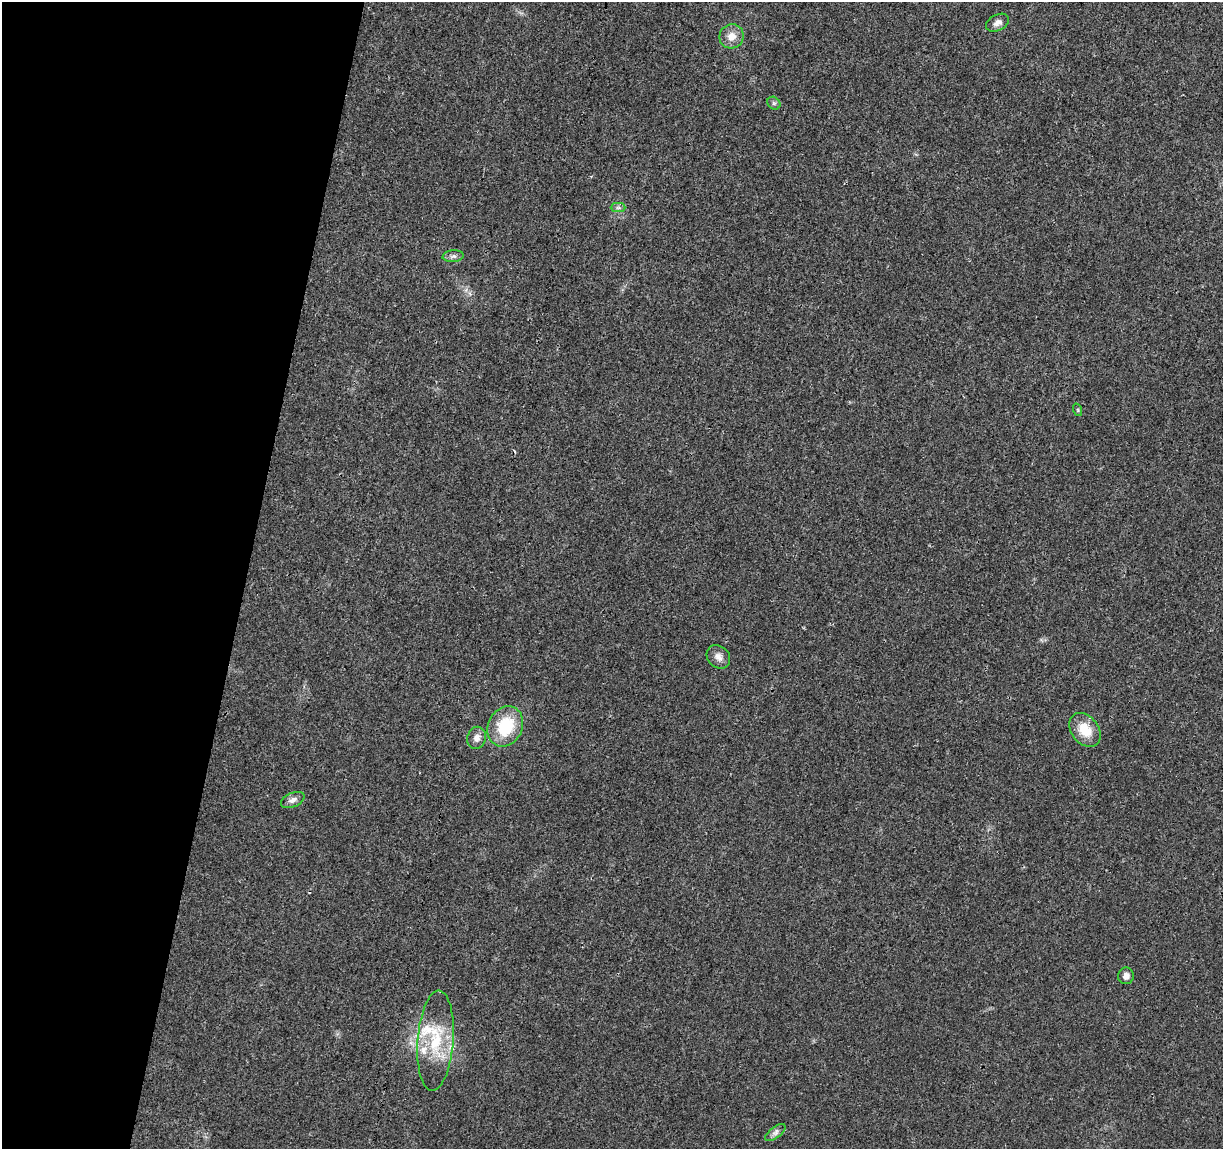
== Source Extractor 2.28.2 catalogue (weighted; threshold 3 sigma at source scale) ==
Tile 9 of 4 x 4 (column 1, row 3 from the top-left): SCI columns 6-1226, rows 1379-2525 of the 4900 x 5106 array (HDU 1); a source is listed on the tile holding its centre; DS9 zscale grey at full resolution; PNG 1225 x 1151 px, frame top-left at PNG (2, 2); each listed source drawn as its Kron ellipse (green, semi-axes under 4 px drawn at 4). Shown black and unused: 20% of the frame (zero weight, under 3 of 4 exposures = <1% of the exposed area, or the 3 px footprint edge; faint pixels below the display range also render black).
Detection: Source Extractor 2.28.2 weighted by HDU 2 'WHT'; one run over the whole footprint, this tile lists its part. Background 0.0199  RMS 0.0029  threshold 0.0128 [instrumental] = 3 sigma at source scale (4.5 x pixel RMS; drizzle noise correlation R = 1.50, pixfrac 1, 0.0396/0.0396 arcsec/px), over >= 5 px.
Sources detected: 17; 1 cosmic-ray / hot-pixel residue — neither listed nor drawn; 2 inside a brighter listed object's ellipse — not listed separately; the other 14 listed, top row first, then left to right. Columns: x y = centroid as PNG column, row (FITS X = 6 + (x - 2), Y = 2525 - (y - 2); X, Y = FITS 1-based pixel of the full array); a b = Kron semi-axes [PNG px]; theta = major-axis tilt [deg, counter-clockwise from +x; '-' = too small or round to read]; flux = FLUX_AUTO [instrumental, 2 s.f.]
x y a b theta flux
998 23 12 8 27 1.5
732 36 12 12 - 3.1
774 103 7 6 - 0.58
618 208 7 4 0 0.68
453 256 10 6 5 0.89
1078 410 6 4 -72 0.35
718 657 13 10 -45 1.8
505 726 21 17 62 13
1085 730 19 13 -52 6.2
476 738 11 9 76 1.7
293 800 12 7 24 1.4
1126 976 8 8 - 1.4
436 1041 50 18 86 15
775 1133 12 5 37 1.1